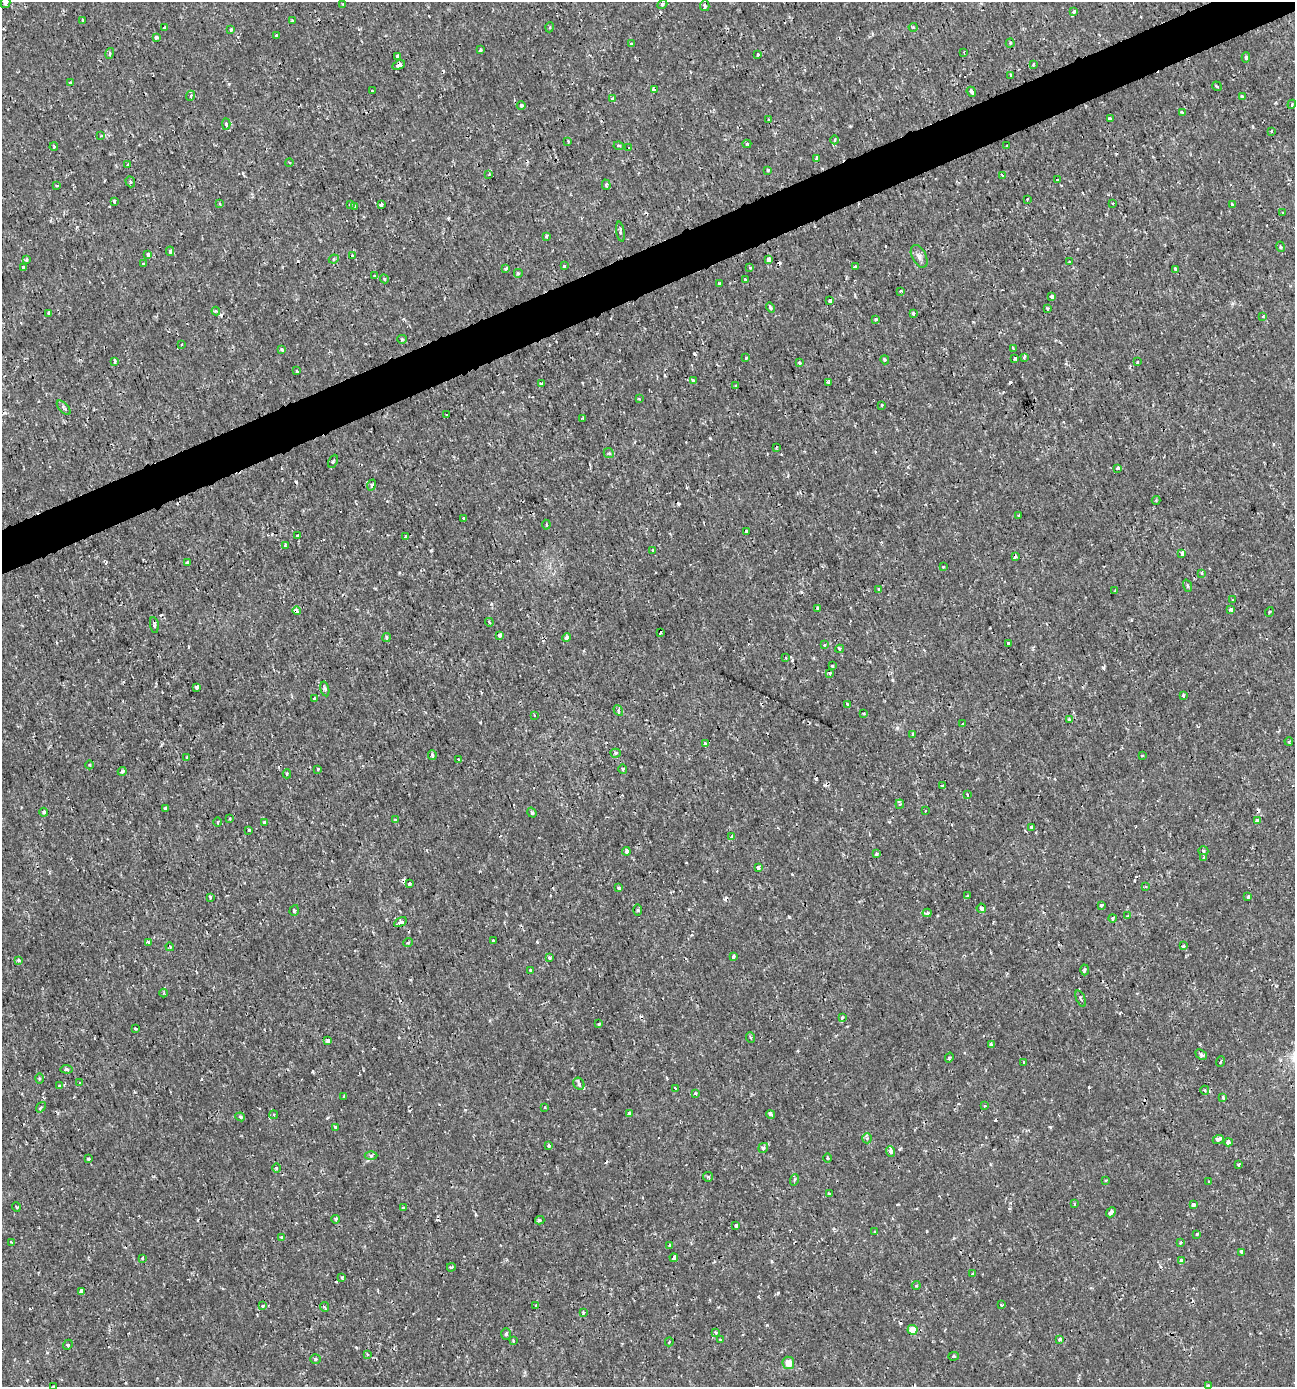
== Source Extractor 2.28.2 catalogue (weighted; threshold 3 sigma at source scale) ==
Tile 10 of 4 x 4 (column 2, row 3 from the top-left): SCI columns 1428-2720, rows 1385-2769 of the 5388 x 5543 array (HDU 1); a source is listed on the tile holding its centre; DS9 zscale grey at full resolution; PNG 1297 x 1389 px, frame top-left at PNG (2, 2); each listed source drawn as its Kron ellipse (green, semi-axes under 4 px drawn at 4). Shown black and unused: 3% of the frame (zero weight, under 2 of 3 exposures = <1% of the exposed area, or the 3 px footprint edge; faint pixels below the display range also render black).
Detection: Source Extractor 2.28.2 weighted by HDU 2 'WHT'; one run over the whole footprint, this tile lists its part. Background 0.00175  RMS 0.001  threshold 0.00458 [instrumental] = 3 sigma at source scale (4.5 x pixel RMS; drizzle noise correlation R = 1.50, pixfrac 1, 0.0396/0.0396 arcsec/px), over >= 5 px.
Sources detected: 342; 28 cosmic-ray / hot-pixel residue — neither listed nor drawn; the other 314 listed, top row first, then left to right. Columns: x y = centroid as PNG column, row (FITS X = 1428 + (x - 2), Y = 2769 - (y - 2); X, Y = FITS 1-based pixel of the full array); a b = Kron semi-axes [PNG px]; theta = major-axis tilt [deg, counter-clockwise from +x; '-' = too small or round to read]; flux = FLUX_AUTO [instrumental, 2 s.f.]
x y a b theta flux
5 3 5 4 - 0.3
343 4 4 3 - 0.11
662 4 5 4 - 0.16
705 6 5 4 - 0.18
1074 12 4 3 - 0.32
83 20 3 2 - 0.1
293 21 3 3 - 0.22
550 27 5 3 - 0.1
913 27 4 4 - 0.12
165 28 4 3 - 0.43
231 30 4 3 - 0.2
276 36 3 3 - 0.2
156 38 3 3 - 0.39
1010 43 4 4 - 0.14
631 44 3 3 - 0.4
480 50 4 3 - 0.18
964 52 3 2 - 0.11
110 53 5 3 - 0.11
758 54 3 3 - 0.17
397 56 4 3 - 0.35
1246 57 5 4 - 0.18
1033 64 3 2 - 0.11
399 65 6 4 27 0.34
1011 75 3 3 - 0.16
71 83 3 3 - 0.23
1217 86 5 3 - 0.092
654 90 4 3 - 0.63
372 91 3 2 - 0.1
971 92 5 3 - 0.23
190 96 5 3 - 0.13
1242 96 3 3 - 0.12
613 98 3 3 - 0.35
1292 104 4 3 - 0.12
521 105 4 4 - 0.25
1182 112 4 3 - 0.23
1110 119 3 3 - 0.21
769 120 4 2 - 0.15
226 124 5 4 - 0.22
1271 132 4 3 - 0.11
101 136 3 3 - 0.072
834 140 4 3 - 0.12
568 141 3 2 - 0.14
747 144 4 4 - 0.16
619 146 5 4 - 0.21
1007 146 3 3 - 0.12
54 147 4 3 - 0.16
629 148 3 3 - 0.46
817 158 4 4 - 0.16
289 162 4 3 - 0.092
128 165 4 3 - 0.41
768 170 3 3 - 0.093
489 174 4 3 - 0.1
1003 175 3 3 - 0.27
1057 180 3 3 - 0.38
130 182 6 4 -70 0.17
606 185 5 4 - 0.15
57 186 4 3 - 0.079
1027 199 2 2 - 0.086
114 201 3 3 - 0.26
1112 203 3 3 - 0.2
220 204 4 3 - 0.12
381 204 4 3 - 0.73
1232 204 4 4 - 0.12
350 205 3 3 - 0.19
355 206 4 3 - 0.14
1283 213 3 3 - 0.14
620 232 10 3 -81 0.17
546 236 3 3 - 0.18
1281 247 5 4 - 0.13
170 251 4 3 - 0.23
148 255 4 3 - 0.28
353 256 3 3 - 0.21
919 256 12 7 -62 0.47
27 259 3 3 - 0.14
334 259 5 4 - 0.21
769 260 4 4 - 0.56
1069 261 2 2 - 0.062
143 264 3 3 - 0.28
564 266 3 3 - 0.39
23 267 4 3 - 0.52
855 267 4 3 - 0.29
506 268 4 3 - 0.18
750 268 4 3 - 0.1
1176 269 3 3 - 0.41
518 273 4 4 - 0.16
375 275 3 3 - 0.18
384 279 4 4 - 0.16
745 280 3 3 - 0.25
719 283 3 3 - 0.14
901 291 3 2 - 0.14
1052 297 4 3 - 0.77
830 301 4 3 - 0.71
770 307 5 3 - 0.22
1048 309 3 3 - 0.19
216 311 4 4 - 0.11
49 313 3 3 - 0.14
913 313 3 3 - 0.19
1263 316 3 3 - 0.1
876 319 3 3 - 0.16
402 339 5 4 - 0.13
182 344 3 2 - 0.07
1013 348 3 2 - 0.18
282 349 4 4 - 0.2
1024 357 3 2 - 0.19
746 358 3 3 - 0.099
1015 359 3 3 - 0.39
885 360 5 4 - 0.15
115 362 4 3 - 0.71
799 362 3 3 - 0.23
1138 362 3 3 - 0.2
296 371 3 2 - 0.17
693 381 4 3 - 0.55
828 382 4 3 - 0.42
541 384 3 3 - 0.33
736 386 3 3 - 0.27
639 399 3 2 - 0.1
882 405 3 3 - 0.14
64 408 9 4 -46 0.24
447 414 3 2 - 0.083
583 419 3 2 - 0.11
776 448 3 2 - 0.09
609 453 5 4 - 0.16
333 461 7 4 64 0.13
1118 468 3 3 - 0.22
372 485 5 4 - 0.23
1156 500 4 4 - 0.11
1019 516 3 2 - 0.13
464 518 4 3 - 0.14
546 525 5 3 - 0.13
746 531 3 3 - 0.36
297 536 3 3 - 0.15
405 537 3 2 - 0.085
285 545 4 3 - 0.19
653 551 4 3 - 0.2
1182 553 4 3 - 0.31
1015 557 3 3 - 0.22
187 562 4 3 - 0.55
943 567 3 3 - 0.22
1202 573 4 3 - 0.2
1187 586 6 4 -71 0.15
879 590 4 3 - 0.72
1115 591 3 3 - 0.08
1233 600 3 3 - 0.24
818 608 4 3 - 0.14
1231 609 4 4 - 0.26
297 611 4 3 - 0.75
1269 612 5 3 - 0.098
489 622 4 3 - 0.099
154 625 8 4 -82 0.33
660 633 3 3 - 0.28
499 635 4 3 - 0.56
566 637 4 3 - 0.47
387 638 4 4 - 0.18
1008 643 3 3 - 0.18
825 645 3 3 - 0.43
840 649 4 4 - 0.16
786 658 3 2 - 0.12
832 666 3 3 - 0.12
830 673 3 3 - 0.46
197 687 3 3 - 0.35
325 689 7 4 -76 0.2
1183 696 4 3 - 0.2
314 699 3 2 - 0.14
847 704 4 3 - 0.15
618 710 5 4 - 0.18
864 713 3 2 - 0.13
534 715 3 2 - 0.12
1069 720 3 3 - 0.32
963 724 3 2 - 0.11
913 734 3 3 - 0.93
1289 741 4 3 - 0.11
705 744 3 3 - 0.26
616 753 5 4 - 0.21
432 755 5 4 - 0.19
1142 755 3 2 - 0.097
187 757 3 3 - 0.22
459 760 3 3 - 0.16
90 765 4 3 - 0.095
318 769 3 3 - 0.2
623 769 4 4 - 0.13
122 771 4 4 - 0.24
287 774 4 3 - 0.13
943 786 3 3 - 0.46
967 795 3 3 - 0.14
900 804 4 4 - 0.15
166 808 3 3 - 0.28
925 811 3 2 - 0.15
44 812 4 4 - 0.24
532 813 5 4 - 0.15
230 818 4 3 - 0.14
395 820 3 2 - 0.099
1257 821 4 3 - 0.51
217 822 4 3 - 0.11
265 823 4 3 - 0.62
1031 827 3 3 - 0.34
249 830 3 3 - 0.27
732 837 4 3 - 0.41
626 851 4 3 - 0.46
1203 851 5 4 - 0.21
877 854 4 3 - 0.23
1204 857 4 3 - 0.16
759 867 4 3 - 1.1
409 884 3 3 - 0.15
1145 887 4 2 - 0.1
619 888 3 3 - 0.31
968 895 4 2 - 0.1
210 897 3 3 - 0.27
1248 897 4 3 - 0.12
1101 905 3 3 - 0.44
981 908 5 4 - 0.27
294 910 5 4 - 0.18
638 910 5 4 - 0.12
927 913 4 3 - 0.76
1128 916 3 2 - 0.087
1113 918 4 4 - 0.17
400 922 7 3 33 0.62
494 941 3 3 - 0.33
148 942 4 3 - 0.36
408 942 5 3 - 0.14
1183 946 4 3 - 0.21
170 947 4 3 - 0.096
733 957 3 3 - 0.44
550 958 3 3 - 0.25
18 960 4 4 - 0.21
530 970 3 3 - 0.11
1085 970 5 3 - 0.16
164 993 4 4 - 0.14
1081 999 9 4 -69 0.23
842 1018 3 3 - 0.25
598 1024 3 3 - 0.29
135 1029 3 3 - 0.2
751 1038 5 3 - 0.13
328 1041 4 3 - 0.45
991 1045 4 3 - 0.44
1201 1055 6 4 -41 0.25
949 1058 5 3 - 0.12
1024 1062 3 3 - 0.1
1220 1062 5 2 - 0.1
67 1069 6 4 -3 0.2
39 1078 5 3 - 0.14
80 1083 3 2 - 0.1
579 1084 6 5 - 0.22
59 1086 3 3 - 0.079
675 1088 3 2 - 0.097
1205 1090 4 3 - 0.16
695 1093 4 3 - 0.12
344 1096 3 3 - 0.17
1223 1097 4 3 - 0.21
985 1106 3 2 - 0.091
41 1107 6 3 53 0.14
545 1107 4 3 - 0.096
629 1113 3 3 - 0.19
771 1114 4 3 - 0.41
274 1115 4 4 - 0.16
240 1117 5 4 - 0.13
336 1127 3 3 - 0.24
867 1138 5 5 - 0.17
1218 1139 5 3 - 0.46
1228 1142 4 4 - 0.56
548 1146 3 3 - 0.29
763 1148 5 4 - 0.34
891 1151 5 4 - 0.39
371 1156 6 4 0 0.17
827 1158 4 3 - 0.1
88 1159 3 3 - 0.39
1238 1164 3 2 - 0.15
276 1168 4 3 - 0.1
708 1177 5 4 - 0.16
794 1180 6 3 72 0.14
1106 1180 4 2 - 0.079
1209 1181 3 2 - 0.2
829 1193 3 3 - 0.22
1075 1204 3 2 - 0.1
1193 1204 4 3 - 0.5
16 1207 5 3 - 0.11
403 1208 3 3 - 0.23
1111 1212 5 3 - 0.6
336 1219 4 3 - 0.16
540 1220 4 4 - 0.19
736 1226 4 3 - 0.54
875 1231 4 3 - 0.19
1197 1234 4 3 - 0.27
281 1237 4 4 - 0.12
12 1243 3 3 - 0.15
1180 1243 4 3 - 0.2
670 1246 3 3 - 0.15
1241 1252 4 3 - 0.53
142 1258 3 3 - 0.24
674 1258 4 3 - 0.63
1181 1260 3 3 - 0.43
451 1267 4 3 - 0.12
972 1274 4 2 - 0.081
342 1278 3 3 - 0.2
916 1285 4 4 - 0.13
81 1291 4 3 - 0.41
1001 1305 3 3 - 0.18
263 1306 4 3 - 0.15
536 1306 3 3 - 0.27
325 1307 5 3 - 0.11
583 1312 3 3 - 0.099
913 1330 5 5 - 1.5
715 1333 3 3 - 0.21
506 1334 6 5 - 0.18
1060 1339 4 3 - 0.37
720 1340 3 2 - 0.11
513 1341 4 3 - 0.12
669 1342 4 3 - 0.1
68 1345 5 4 - 0.19
367 1355 3 3 - 0.23
953 1356 5 4 - 0.15
315 1359 5 4 - 0.15
788 1363 6 6 - 1
54 1386 2 2 - 0.12
1208 1386 4 3 - 0.11
Overlapping masked pixels (flux is a lower limit): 4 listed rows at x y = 399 65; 297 611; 154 625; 400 922
Isophote crosses this tile's border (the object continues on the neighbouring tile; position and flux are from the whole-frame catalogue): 3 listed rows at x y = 5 3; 662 4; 54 1386
Unlisted compact peaks at least as high as the median listed source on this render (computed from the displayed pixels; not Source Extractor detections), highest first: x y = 897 728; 778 1293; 1089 1087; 789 917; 1103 667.